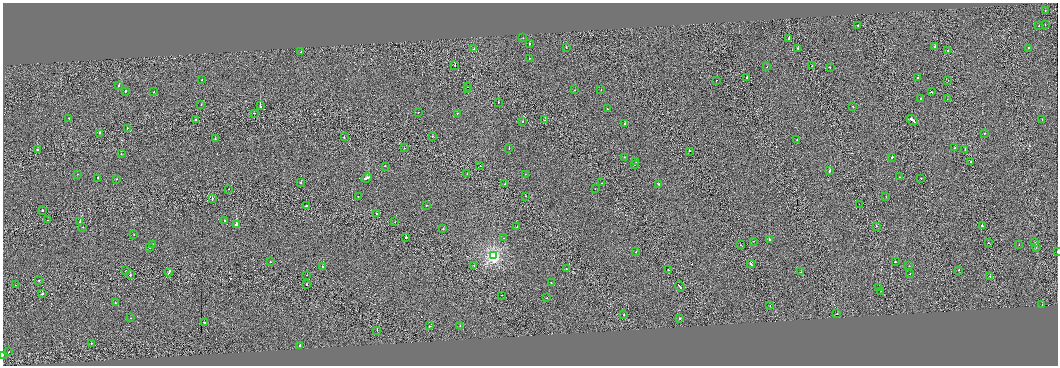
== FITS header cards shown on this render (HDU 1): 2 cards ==
NAXIS1  =                 2111
NAXIS2  =                  727

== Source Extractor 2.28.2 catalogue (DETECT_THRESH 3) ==
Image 2111 x 727 px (HDU 1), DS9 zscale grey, zoomed out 1/2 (1 PNG px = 2 x 2 image px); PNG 1060 x 368 px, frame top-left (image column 2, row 726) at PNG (3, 3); each listed source drawn as its Kron ellipse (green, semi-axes under 4 px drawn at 4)
Background -0.00169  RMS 0.11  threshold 0.327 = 3 sigma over >= 5 px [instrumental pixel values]
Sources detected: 180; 20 cannot appear on this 1/2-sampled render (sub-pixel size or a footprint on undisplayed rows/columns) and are neither listed nor drawn; the other 160 listed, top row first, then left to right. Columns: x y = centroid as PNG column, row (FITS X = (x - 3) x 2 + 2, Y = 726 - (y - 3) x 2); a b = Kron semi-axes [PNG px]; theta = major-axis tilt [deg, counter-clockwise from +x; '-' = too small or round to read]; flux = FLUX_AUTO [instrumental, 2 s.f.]
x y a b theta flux
1045 11 2 1 - 31
1045 24 2 2 - 78
857 25 2 1 - 92
1039 26 2 1 - 17
523 38 2 1 - 21
789 39 2 2 - 86
529 44 2 2 - 50
566 47 2 2 - 36
934 47 2 1 - 220
798 48 2 2 - 64
1029 48 2 2 - 67
474 49 2 2 - 62
948 51 2 1 - 30
301 52 2 2 - 44
529 59 2 1 - 50
455 65 2 2 - 92
812 66 2 2 - 100
767 67 2 1 - 57
830 67 2 2 - 52
747 77 2 2 - 160
918 78 2 2 - 83
202 80 2 2 - 48
716 80 2 1 - 67
948 81 2 1 - 17
119 86 2 2 - 84
468 87 3 1 - 14000
468 89 2 1 - 5300
575 90 2 1 - 21
601 90 2 1 - 24
125 91 2 2 - 97
154 92 2 1 - 34
931 92 3 2 - 100
920 99 2 2 - 34
947 99 2 1 - 61
498 102 2 1 - 45
201 105 2 2 - 29
260 106 2 2 - 140
853 106 2 2 - 110
607 109 2 1 - 23
418 112 2 2 - 50
254 113 2 1 - 36
457 113 2 1 - 14
69 118 2 2 - 87
196 120 2 2 - 120
545 120 2 1 - 31
912 120 6 2 -38 1000
1042 120 2 2 - 65
523 121 2 2 - 230
625 124 2 2 - 360
127 128 2 2 - 39
99 133 2 2 - 130
984 133 2 1 - 49
432 136 2 2 - 72
344 137 2 2 - 62
215 139 2 2 - 62
797 139 2 2 - 23
404 148 2 1 - 38
955 148 2 2 - 59
509 149 2 2 - 39
37 150 2 2 - 88
965 150 2 1 - 19
689 151 2 1 - 48
121 154 2 1 - 25
624 157 2 2 - 36
892 157 2 2 - 320
636 161 2 2 - 56
971 161 2 1 - 65
635 165 2 2 - 50
385 166 2 2 - 100
480 166 2 2 - 21
830 171 2 2 - 830
77 174 2 2 - 29
467 174 2 1 - 130
525 174 2 1 - 27
900 177 2 2 - 49
98 178 2 2 - 90
367 178 5 2 - 290
921 178 2 2 - 65
117 179 2 2 - 72
301 183 2 2 - 46
601 183 2 1 - 22
505 184 2 1 - 50
658 184 2 2 - 42
229 189 2 1 - 79
595 189 2 2 - 46
526 196 2 1 - 32
886 196 2 2 - 32
358 197 2 2 - 40
212 199 2 1 - 130
859 204 2 1 - 19
426 205 2 2 - 45
306 206 2 2 - 240
42 210 2 2 - 76
377 214 2 2 - 45
47 220 2 1 - 59
225 220 2 2 - 47
80 221 3 1 - 190
395 222 2 1 - 19
237 225 2 2 - 1000
876 226 2 1 - 43
982 226 2 2 - 260
82 227 2 1 - 38
517 227 2 1 - 36
443 229 2 2 - 35
134 235 2 2 - 39
406 237 2 2 - 260
504 238 2 2 - 29
769 240 2 2 - 140
754 241 2 1 - 31
1035 242 2 2 - 34
989 243 2 1 - 86
153 245 2 2 - 42
740 245 2 1 - 53
1019 245 2 1 - 39
150 247 2 2 - 62
1036 247 2 1 - 210
1057 251 2 1 - 13
636 252 2 2 - 47
493 256 4 3 - 3700
270 262 2 1 - 79
895 262 2 2 - 86
751 264 4 2 - 270
474 266 2 2 - 47
909 266 2 1 - 23
323 267 3 2 - 170
566 268 2 2 - 61
668 270 2 1 - 150
959 270 2 1 - 280
126 271 2 1 - 34
169 272 4 1 - 200
801 272 2 2 - 120
910 274 2 2 - 48
130 275 2 2 - 120
307 275 2 2 - 47
990 276 2 2 - 100
39 280 2 2 - 44
551 283 2 2 - 110
307 284 2 1 - 150
15 285 2 1 - 15
680 286 5 2 - 330
879 288 2 2 - 61
881 291 2 2 - 58
42 294 2 2 - 180
502 295 2 1 - 26
547 298 2 2 - 32
115 303 2 2 - 41
770 305 2 1 - 28
1042 305 2 1 - 31
837 314 2 1 - 44
624 315 2 2 - 140
131 318 2 1 - 31
679 319 2 1 - 79
204 322 2 2 - 120
429 326 2 2 - 79
460 326 2 2 - 58
377 330 2 1 - 21
91 343 2 2 - 28
300 345 3 2 - 120
9 352 2 2 - 50
3 355 2 1 - 49
At the frame edge (FLAGS 8, measured only in part): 2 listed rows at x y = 1057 251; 3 355
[20 sub-pixel or undisplayed-footprint detections neither listed nor drawn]